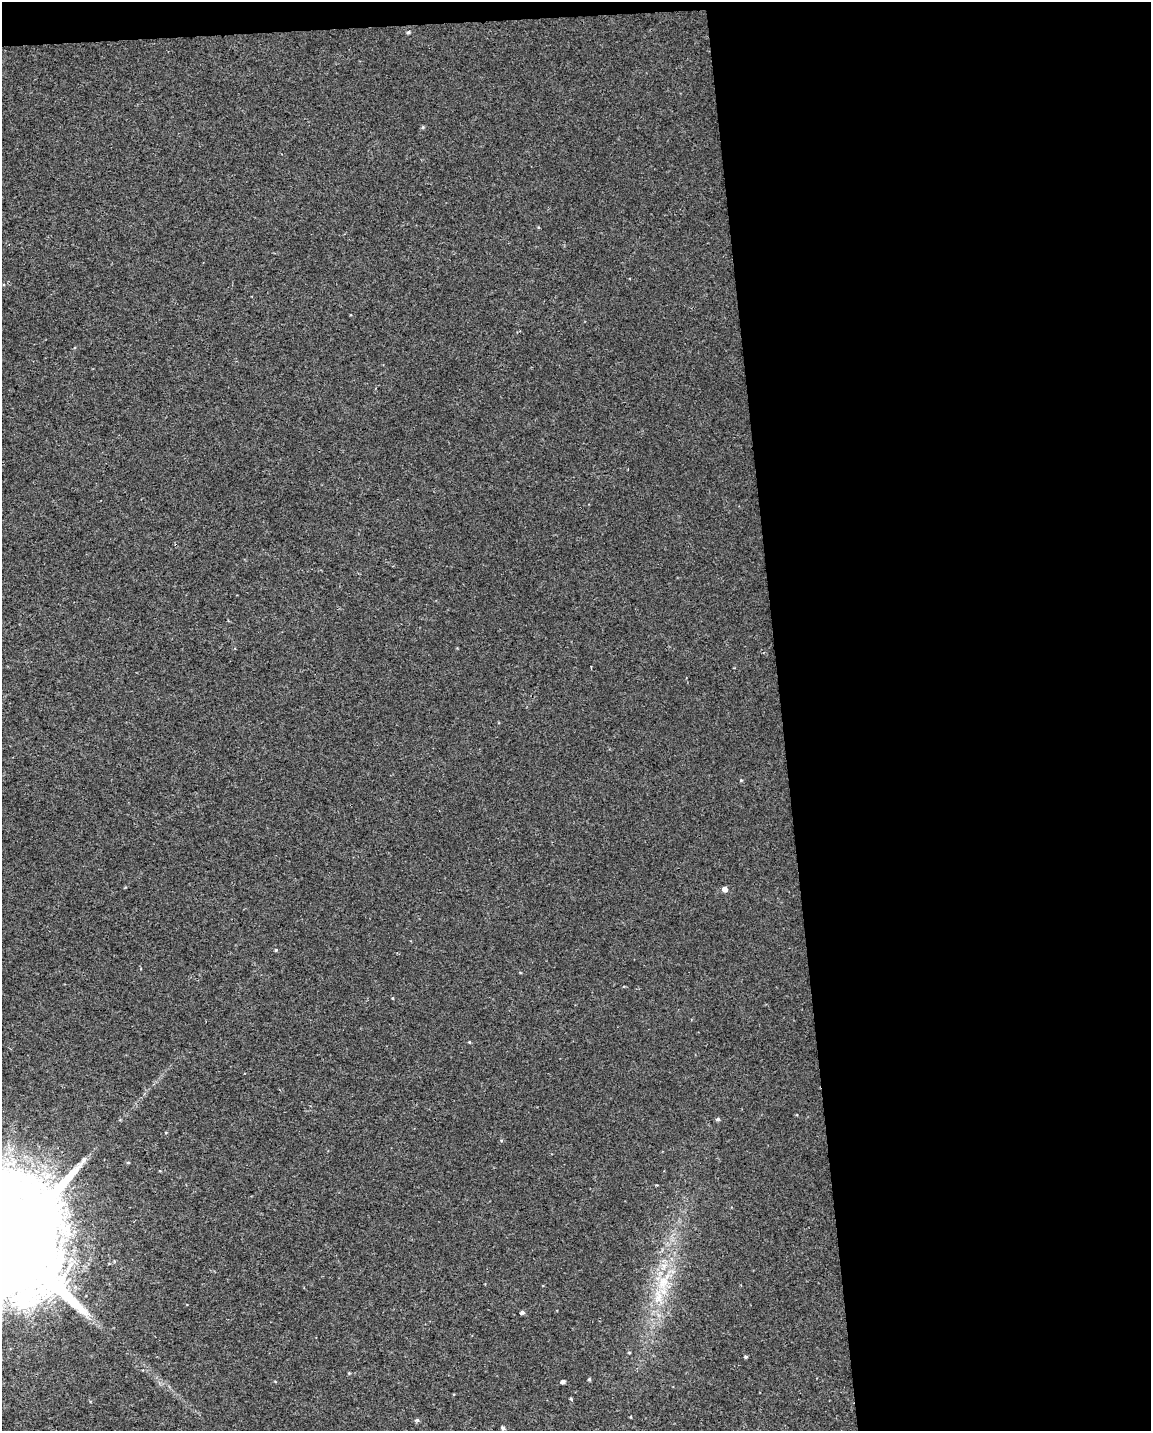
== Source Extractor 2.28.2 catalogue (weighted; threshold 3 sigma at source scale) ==
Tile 4 of 4 x 3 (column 4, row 1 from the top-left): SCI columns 3447-4595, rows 2910-4338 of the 4595 x 4347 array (HDU 1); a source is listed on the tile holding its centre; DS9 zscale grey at full resolution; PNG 1153 x 1433 px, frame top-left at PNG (2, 2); no overlay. Shown black and unused: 33% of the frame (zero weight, under 2 of 3 exposures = <1% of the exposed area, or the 3 px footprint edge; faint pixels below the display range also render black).
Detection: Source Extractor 2.28.2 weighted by HDU 2 'WHT'; one run over the whole footprint, this tile lists its part. Background 0.00345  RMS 0.003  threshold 0.0136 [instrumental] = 3 sigma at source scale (4.5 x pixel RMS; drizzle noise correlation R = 1.50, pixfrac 1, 0.0396/0.0396 arcsec/px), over >= 5 px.
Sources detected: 20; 1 long thin detection or spike segment (spike, bleed or trail) — not listed; the other 19 listed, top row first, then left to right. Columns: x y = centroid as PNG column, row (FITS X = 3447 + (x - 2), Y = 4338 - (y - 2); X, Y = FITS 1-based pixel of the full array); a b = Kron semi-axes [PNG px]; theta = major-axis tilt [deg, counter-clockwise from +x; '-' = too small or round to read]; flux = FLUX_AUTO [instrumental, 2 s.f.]
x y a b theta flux
408 32 5 4 - 0.49
591 667 4 2 - 0.36
741 780 4 4 - 0.28
725 889 5 4 - 1.8
276 950 4 4 - 0.29
469 1042 3 3 - 0.27
718 1119 5 4 - 0.56
128 1162 5 3 - 0.29
8 1243 28 27 - 15000
663 1281 25 12 59 8.1
522 1312 5 4 - 0.77
629 1352 4 3 - 0.29
746 1357 4 4 - 0.42
589 1379 4 3 - 0.43
563 1382 4 3 - 1
571 1399 4 3 - 0.35
631 1417 4 2 - 0.22
417 1420 5 5 - 0.52
503 1428 4 3 - 0.66
Isophote crosses this tile's border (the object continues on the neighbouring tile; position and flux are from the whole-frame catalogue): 1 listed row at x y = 8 1243